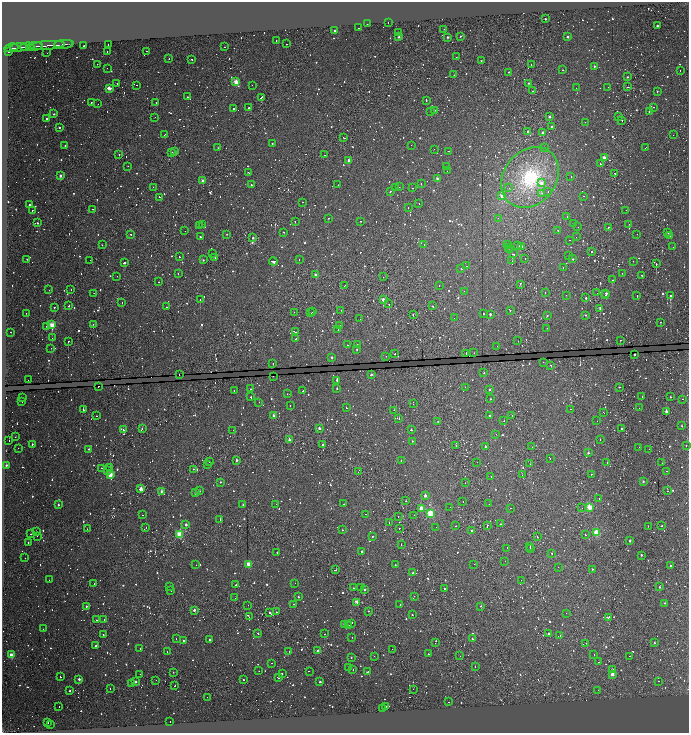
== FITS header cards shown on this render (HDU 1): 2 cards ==
NAXIS1  =                 1373
NAXIS2  =                 1462

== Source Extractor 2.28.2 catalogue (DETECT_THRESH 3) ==
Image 1373 x 1462 px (HDU 1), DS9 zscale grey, zoomed out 1/2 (1 PNG px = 2 x 2 image px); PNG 691 x 735 px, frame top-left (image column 1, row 1462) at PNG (2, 2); each listed source drawn as its Kron ellipse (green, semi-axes under 4 px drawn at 4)
Background 0.185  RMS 2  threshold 5.9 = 3 sigma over >= 5 px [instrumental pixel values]
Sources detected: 1782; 551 cannot appear on this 1/2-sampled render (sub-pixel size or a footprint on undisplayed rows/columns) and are neither listed nor drawn; of the other 1231, the 500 brightest by FLUX_AUTO listed and drawn (731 fainter detections omitted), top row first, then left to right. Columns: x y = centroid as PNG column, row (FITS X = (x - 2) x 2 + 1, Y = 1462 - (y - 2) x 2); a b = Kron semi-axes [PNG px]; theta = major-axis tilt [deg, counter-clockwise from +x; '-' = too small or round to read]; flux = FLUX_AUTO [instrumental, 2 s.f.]
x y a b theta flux
545 19 2 2 - 1600
388 22 2 1 - 2000
367 24 2 1 - 750
657 26 2 2 - 3500
358 28 2 1 - 930
444 29 2 1 - 1100
335 31 2 2 - 3500
398 32 2 1 - 1200
461 36 2 1 - 1900
399 37 2 2 - 2200
448 37 2 2 - 3200
568 37 2 2 - 1700
276 41 2 2 - 2000
64 44 9 1 4 790
108 44 2 1 - 2100
286 44 2 1 - 5500
47 45 17 1 4 3100
35 46 8 1 2 2000
84 46 2 2 - 860
19 47 8 1 4 3900
27 47 7 1 2 2300
225 47 2 2 - 2500
11 48 7 2 6 3400
8 51 2 2 - 3400
107 51 2 1 - 1400
147 51 2 1 - 3300
47 53 2 1 - 710
456 57 2 1 - 1200
169 59 2 1 - 4200
192 59 2 2 - 3400
481 61 2 2 - 880
97 64 2 1 - 1200
531 65 2 2 - 880
594 66 2 2 - 1600
107 68 2 1 - 720
563 70 2 2 - 790
680 71 2 2 - 860
508 72 2 2 - 890
454 75 2 2 - 860
627 77 2 2 - 1500
236 82 2 2 - 21000
117 83 2 1 - 1300
529 83 2 2 - 1500
137 85 2 1 - 1300
252 85 2 2 - 3100
608 87 2 1 - 920
628 87 2 1 - 1100
109 88 3 2 - 8800
576 88 2 1 - 770
533 91 2 2 - 1200
657 91 2 2 - 800
187 97 2 1 - 2800
261 97 3 1 - 7500
426 100 3 2 - 710
156 102 2 1 - 2300
91 103 2 2 - 750
98 104 2 1 - 2500
654 107 2 1 - 760
248 108 2 2 - 1700
234 109 2 2 - 6400
434 110 2 2 - 970
649 111 2 2 - 960
431 112 2 1 - 6800
54 114 2 2 - 1600
619 116 2 2 - 1200
549 117 2 2 - 2100
47 118 2 2 - 880
155 118 2 1 - 1100
622 120 2 1 - 810
585 122 2 1 - 820
59 127 2 2 - 1100
552 127 2 2 - 1800
528 131 2 2 - 1800
543 132 2 2 - 1700
164 135 3 2 - 2200
673 135 2 1 - 1700
343 137 3 1 - 5900
272 143 2 2 - 760
411 145 2 1 - 840
65 146 2 2 - 900
218 148 2 2 - 940
545 148 2 2 - 5100
646 148 3 2 - 1700
434 149 2 1 - 890
449 151 2 2 - 3000
171 152 2 1 - 2200
174 152 2 2 - 5200
119 154 2 2 - 880
324 155 2 1 - 3700
604 158 2 2 - 8800
349 160 2 2 - 5900
600 164 2 1 - 1500
128 166 2 1 - 2300
446 167 2 1 - 1400
447 171 2 1 - 2000
248 173 3 2 - 4300
615 173 2 1 - 3800
60 176 2 2 - 4000
571 176 2 2 - 1300
530 177 32 26 52 44000
437 178 2 2 - 4300
203 181 2 2 - 9600
541 183 4 3 - 3300
421 184 2 2 - 4500
251 185 2 2 - 1300
338 185 2 1 - 1200
153 187 2 1 - 780
395 187 2 2 - 1400
399 187 2 1 - 810
412 188 2 2 - 1500
509 188 2 1 - 840
390 191 2 2 - 1300
548 192 2 1 - 770
542 193 3 2 - 770
501 196 2 2 - 6100
583 196 2 1 - 2000
160 197 2 2 - 880
302 202 2 1 - 1200
419 203 2 2 - 770
30 205 2 2 - 2200
408 208 2 2 - 1500
93 209 2 1 - 3200
32 210 2 2 - 1100
626 210 2 1 - 1200
567 217 2 1 - 1100
328 218 2 1 - 1200
498 218 2 1 - 710
295 221 2 2 - 4100
361 221 2 1 - 3100
37 223 2 2 - 1800
202 224 2 2 - 1800
574 224 2 1 - 1300
629 224 2 1 - 1400
199 225 3 2 - 1100
578 227 2 2 - 730
608 227 2 2 - 910
558 230 2 2 - 1300
185 231 2 1 - 1300
284 232 2 2 - 870
668 233 2 2 - 1100
131 234 2 2 - 780
227 234 2 2 - 780
637 234 2 2 - 730
670 236 2 2 - 1800
200 237 2 2 - 770
576 237 2 2 - 1600
253 238 2 2 - 2200
570 240 2 2 - 880
424 244 2 2 - 950
102 245 2 1 - 760
508 245 2 1 - 1100
518 246 2 2 - 2100
521 246 3 2 - 3300
509 247 2 2 - 2800
673 247 2 1 - 1500
510 249 2 1 - 1100
591 252 2 1 - 13000
213 253 2 1 - 4300
513 254 3 1 - 2100
569 255 2 1 - 4400
179 257 2 1 - 740
215 258 2 2 - 870
525 258 2 1 - 930
27 259 2 2 - 730
299 259 2 2 - 1700
573 259 2 2 - 1100
90 260 2 1 - 900
203 260 2 2 - 1200
273 261 4 2 - 11000
512 261 2 1 - 2000
633 261 2 2 - 2100
124 262 3 1 - 8800
656 264 2 1 - 7400
467 266 2 1 - 790
461 268 2 2 - 1400
563 268 2 2 - 4200
622 273 2 1 - 800
178 274 2 2 - 2300
316 275 2 2 - 6100
642 275 2 2 - 930
117 276 2 2 - 2300
383 277 2 1 - 800
613 280 3 2 - 1800
159 282 2 2 - 2700
520 284 2 1 - 7000
439 285 2 1 - 1100
345 286 2 1 - 2300
49 290 2 2 - 1600
71 290 2 1 - 990
464 291 2 1 - 1600
545 292 2 1 - 980
94 293 2 2 - 750
597 293 2 1 - 2400
606 293 2 2 - 3400
566 295 2 1 - 800
605 295 2 1 - 2400
637 295 2 1 - 850
670 296 2 2 - 43000
586 298 2 2 - 1600
200 300 2 2 - 15000
383 300 2 2 - 7000
122 303 2 2 - 1400
389 304 2 1 - 6700
69 306 2 1 - 9200
432 306 2 2 - 1000
54 307 2 2 - 720
166 307 2 1 - 1200
600 308 2 2 - 3000
341 310 2 1 - 1900
510 310 2 1 - 1400
294 312 2 1 - 1200
312 312 2 1 - 1000
26 313 2 1 - 1200
311 313 2 1 - 730
483 313 2 2 - 780
490 314 2 2 - 3000
413 315 2 2 - 1300
547 315 2 2 - 770
586 315 2 2 - 890
454 318 2 1 - 1300
360 319 2 1 - 730
660 322 2 2 - 790
93 324 2 1 - 2300
52 325 3 2 - 25000
340 325 2 2 - 1600
46 326 2 1 - 3100
547 328 2 1 - 860
338 330 2 1 - 2100
11 332 2 1 - 1000
295 332 3 1 - 2400
52 338 2 1 - 910
296 339 2 1 - 710
620 340 2 2 - 4500
68 341 2 1 - 6800
518 341 2 1 - 900
348 345 2 2 - 910
357 345 2 2 - 1300
497 346 2 1 - 1100
51 348 2 1 - 1100
357 349 2 2 - 910
466 353 2 2 - 3800
474 353 2 1 - 750
395 354 2 1 - 1000
635 354 2 2 - 2400
386 356 2 1 - 730
332 357 2 2 - 1600
543 362 2 2 - 1600
273 364 2 1 - 900
550 365 2 2 - 970
484 373 2 2 - 710
371 374 3 2 - 1500
179 375 2 1 - 830
273 376 2 1 - 2600
28 380 2 2 - 1100
337 380 2 2 - 3600
98 386 2 1 - 1300
465 387 2 1 - 1700
619 387 2 2 - 720
337 388 2 2 - 820
251 389 2 2 - 960
303 390 2 1 - 2200
489 390 2 2 - 1000
234 391 2 2 - 1400
287 394 2 1 - 1200
251 397 2 2 - 3500
642 397 2 2 - 4300
671 397 2 2 - 850
22 398 2 2 - 1200
490 399 2 2 - 720
683 399 2 1 - 1700
22 402 2 2 - 3000
259 402 2 2 - 740
413 404 2 1 - 710
290 406 2 1 - 930
346 408 2 2 - 3700
639 408 2 1 - 1200
571 409 2 2 - 6500
83 410 2 2 - 7600
394 410 2 1 - 4500
666 411 2 2 - 5100
603 413 2 2 - 1800
273 415 2 2 - 2700
96 416 2 1 - 5700
490 416 2 2 - 1300
512 416 2 1 - 10000
399 419 2 2 - 6900
438 421 2 1 - 2100
504 421 2 1 - 1200
597 421 2 2 - 1000
682 426 2 2 - 790
142 428 2 1 - 860
319 428 2 2 - 4600
621 429 2 2 - 1300
123 430 2 2 - 2100
233 430 2 1 - 2300
411 430 2 2 - 1600
496 434 2 2 - 1300
15 437 2 1 - 5000
600 439 2 2 - 960
289 440 2 2 - 3900
9 441 2 1 - 780
412 441 2 2 - 710
32 444 2 1 - 4600
323 445 2 1 - 990
456 445 2 2 - 1100
686 445 2 1 - 760
485 446 2 2 - 750
532 447 2 1 - 3700
639 447 2 1 - 760
18 448 2 1 - 810
89 449 2 2 - 1400
649 449 2 1 - 840
588 453 2 2 - 2800
550 459 2 2 - 890
237 460 2 2 - 2700
401 461 2 1 - 1600
209 462 2 1 - 1500
477 462 2 1 - 760
607 463 2 1 - 820
662 463 2 1 - 1700
208 464 2 1 - 1700
530 464 3 1 - 5000
6 465 2 2 - 2700
110 467 2 1 - 740
102 468 2 1 - 870
193 469 2 2 - 790
108 470 2 1 - 830
667 471 2 1 - 1600
358 472 3 1 - 1100
591 474 2 1 - 5200
110 475 2 2 - 21000
522 475 2 1 - 740
491 477 2 1 - 1200
643 481 2 2 - 1800
220 482 2 2 - 1300
465 483 2 1 - 850
141 489 2 2 - 11000
161 491 2 2 - 2600
199 491 2 2 - 1200
667 491 2 1 - 2000
196 493 2 2 - 3500
425 496 2 2 - 4400
599 498 2 2 - 1100
406 501 2 2 - 780
463 502 2 1 - 800
243 504 2 2 - 790
276 504 2 1 - 770
344 504 2 2 - 1100
489 504 2 1 - 910
58 505 2 2 - 910
450 507 2 1 - 860
589 507 3 2 - 21000
421 508 3 2 - 11000
511 508 2 1 - 1100
582 508 2 1 - 1100
365 514 2 1 - 790
431 514 2 2 - 46000
143 515 2 2 - 1300
414 515 2 1 - 1000
398 516 2 1 - 2600
220 519 2 1 - 32000
389 523 2 1 - 5500
501 524 2 2 - 820
186 525 2 2 - 3700
487 525 2 1 - 1900
662 525 2 1 - 1500
456 526 2 2 - 1400
648 526 2 1 - 2100
436 527 2 1 - 930
146 528 2 1 - 2900
87 529 2 1 - 780
399 529 2 1 - 2100
342 530 2 1 - 6200
471 531 2 2 - 1800
36 532 2 2 - 980
596 533 2 2 - 32000
31 534 2 2 - 740
180 535 2 2 - 41000
585 535 2 2 - 1800
37 536 2 2 - 800
373 536 2 2 - 1600
537 537 2 2 - 930
630 541 2 2 - 2000
28 542 2 2 - 860
401 544 2 1 - 2100
530 546 2 1 - 910
507 548 2 2 - 2400
530 549 2 1 - 5300
277 552 2 2 - 740
361 552 2 2 - 710
552 553 2 1 - 4600
641 555 2 2 - 1200
25 558 2 1 - 1300
505 561 2 1 - 980
248 564 2 2 - 11000
474 564 2 1 - 800
196 565 2 1 - 2200
395 565 2 2 - 870
670 566 2 2 - 1400
558 567 2 1 - 980
592 569 2 2 - 1100
336 570 2 2 - 4900
413 573 2 2 - 930
49 580 2 2 - 920
521 580 2 1 - 960
94 583 2 1 - 720
295 583 2 1 - 800
236 585 2 1 - 20000
170 586 2 2 - 920
361 587 2 1 - 2200
660 587 2 2 - 1700
354 588 2 1 - 920
444 588 2 2 - 850
365 589 2 2 - 1300
171 591 2 2 - 1300
414 596 2 1 - 1900
298 597 2 2 - 1100
235 598 2 1 - 1000
357 602 3 2 - 4600
665 603 2 2 - 1000
293 604 2 1 - 780
248 605 2 1 - 1200
400 605 2 1 - 11000
86 606 2 2 - 1300
481 606 2 2 - 1200
194 610 2 2 - 3200
369 611 2 2 - 840
269 612 2 2 - 4800
276 612 2 2 - 790
566 613 2 1 - 3300
412 615 2 2 - 760
249 617 2 1 - 1800
608 617 3 2 - 2000
96 620 2 2 - 720
104 620 2 1 - 750
352 623 2 2 - 3700
344 624 2 2 - 3300
348 626 2 2 - 2800
43 629 2 1 - 1100
258 633 2 2 - 730
549 633 2 2 - 2200
324 634 2 1 - 1400
103 635 2 2 - 770
560 636 2 2 - 3600
352 637 2 1 - 970
176 639 2 1 - 3900
209 639 2 2 - 1300
472 639 2 2 - 1500
183 641 2 2 - 800
435 643 2 1 - 760
586 643 2 1 - 750
654 643 2 2 - 1100
96 646 2 2 - 1500
140 648 2 2 - 890
392 649 2 1 - 1200
167 651 2 2 - 1600
318 651 2 2 - 6100
289 652 2 1 - 1400
428 654 2 2 - 920
11 655 2 2 - 13000
594 655 2 2 - 790
374 656 2 1 - 850
460 656 2 1 - 2000
630 656 2 2 - 810
351 657 2 2 - 710
599 662 2 2 - 4600
272 663 2 1 - 780
475 667 2 2 - 13000
349 668 2 1 - 940
353 669 2 2 - 5600
612 670 2 2 - 5100
259 671 2 1 - 1300
309 671 2 2 - 2500
173 672 2 2 - 860
368 672 2 2 - 740
140 674 2 1 - 1000
282 674 2 2 - 710
612 674 2 2 - 6100
60 677 2 2 - 8000
279 678 2 2 - 720
79 679 2 2 - 3700
156 680 2 1 - 2100
243 680 2 2 - 790
658 681 2 1 - 2500
136 682 2 2 - 2200
320 682 2 2 - 2400
131 683 2 2 - 2000
175 686 2 1 - 2200
110 689 2 1 - 1700
413 689 2 1 - 1500
598 690 2 1 - 1700
70 691 2 2 - 710
207 697 2 2 - 2900
449 702 2 2 - 4000
59 706 2 1 - 900
386 706 2 2 - 910
382 709 2 2 - 7300
170 722 2 1 - 2100
47 723 2 2 - 1100
51 724 2 1 - 1900
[731 fainter detections neither listed nor drawn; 551 sub-pixel or undisplayed-footprint detections neither listed nor drawn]